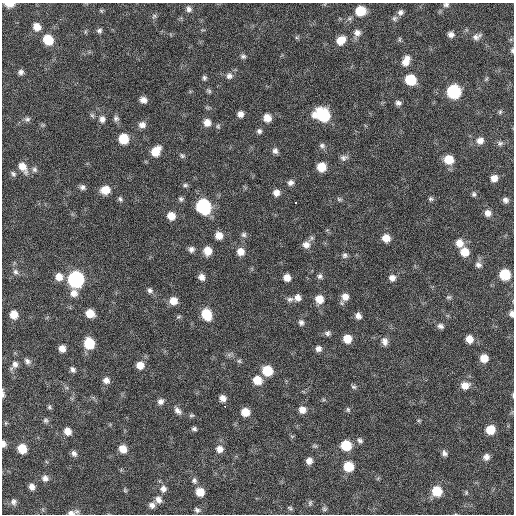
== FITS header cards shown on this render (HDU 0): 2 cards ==
NAXIS1  =                  512 / Axis length
NAXIS2  =                  512 / Axis length

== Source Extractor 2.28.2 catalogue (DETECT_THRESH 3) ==
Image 512 x 512 px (HDU 0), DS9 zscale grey, 1 PNG px = 1 image px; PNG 516 x 516 px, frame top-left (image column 1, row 512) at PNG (2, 3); no overlay
Background 60.7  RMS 8.4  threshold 25.2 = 3 sigma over >= 5 px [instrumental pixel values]
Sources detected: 166; all 166 listed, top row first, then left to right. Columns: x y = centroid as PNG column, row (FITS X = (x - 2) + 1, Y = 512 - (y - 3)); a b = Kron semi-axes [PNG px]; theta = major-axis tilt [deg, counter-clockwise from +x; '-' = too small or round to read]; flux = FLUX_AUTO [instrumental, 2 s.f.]
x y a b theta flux
9 4 8 4 -2 6000
446 5 7 6 - 1300
189 9 8 7 - 2200
101 11 6 5 - 770
360 11 8 8 - 15000
401 12 8 7 - 2100
154 16 6 6 - 1100
394 18 8 6 53 1600
37 27 8 7 - 5200
99 31 6 6 - 1500
357 33 9 8 - 3000
451 34 7 6 - 2400
477 36 12 7 22 2500
399 39 7 4 89 840
48 40 9 8 - 14000
341 40 10 8 41 7400
512 50 7 4 -89 990
243 56 7 6 - 1400
406 61 12 7 65 5800
21 72 7 6 - 1800
229 76 9 9 - 2500
204 78 7 5 -85 1200
486 79 6 4 46 720
410 80 8 7 - 20000
209 91 8 5 -44 1100
454 92 8 8 - 61000
143 100 7 6 - 2900
398 103 7 6 - 1800
500 112 6 5 - 890
240 114 6 6 - 2900
323 115 11 9 -22 41000
116 118 8 7 - 1700
267 118 8 7 - 6000
27 119 9 6 7 1600
102 119 9 8 - 2800
207 122 9 8 - 4300
43 125 7 4 -18 690
142 125 9 8 - 3000
218 126 7 5 -75 1000
259 131 6 6 - 1500
123 139 7 7 - 16000
480 141 8 7 - 3500
500 143 9 6 27 1500
322 146 7 6 - 1500
155 151 10 8 51 10000
275 151 7 7 - 2000
182 156 8 6 -24 1100
344 158 10 7 14 2100
449 160 8 8 - 11000
23 167 14 8 -58 6500
321 167 7 7 - 11000
34 170 8 7 - 1600
13 174 8 5 -41 1400
494 178 7 6 - 4000
291 183 8 7 - 2200
185 185 7 6 - 1200
82 187 7 6 - 1800
105 190 9 8 - 8100
276 193 7 7 - 3500
474 194 6 5 - 1100
120 199 7 6 - 1300
181 199 7 6 - 1300
339 199 8 5 -19 1000
431 199 7 6 - 1200
505 200 6 6 - 1900
295 202 3 3 - 2600
203 206 9 8 - 79000
488 213 7 7 - 3100
171 216 8 7 - 6500
219 235 8 7 - 5400
244 235 7 7 - 1500
386 238 8 7 - 6100
459 243 9 8 - 5200
306 245 10 9 - 3900
191 249 7 6 - 2300
207 251 8 8 - 7200
241 252 8 8 - 5100
465 252 8 8 - 8100
345 255 7 7 - 1500
478 265 8 7 - 2200
15 272 8 7 - 1700
505 274 8 7 - 21000
320 276 7 6 - 1600
59 277 9 8 - 5600
201 277 7 6 - 3200
287 278 6 6 - 4300
392 278 8 8 - 2900
76 279 9 8 - 130000
150 290 7 6 - 1600
74 293 9 9 - 3900
297 297 7 7 - 3100
345 297 9 8 - 4300
449 297 7 5 13 1000
290 299 10 6 6 1900
319 299 9 8 - 6600
173 301 8 8 - 5800
90 313 7 6 - 8600
206 314 10 8 -67 17000
511 314 7 5 -88 2000
14 315 7 6 - 7100
358 316 7 6 - 2800
178 317 7 4 30 830
301 322 8 6 -79 1700
440 326 7 6 - 1800
328 333 7 6 - 1600
347 339 7 7 - 8100
469 339 8 7 - 5100
385 341 10 7 -77 2800
89 343 9 7 -69 19000
62 349 6 6 - 4100
318 349 7 6 - 2600
484 358 7 7 - 7100
27 361 9 7 -37 2000
239 361 6 6 - 1000
15 364 9 8 - 2800
140 365 8 7 - 5300
73 369 7 5 -56 1700
267 371 8 8 - 16000
106 380 8 8 - 2900
257 380 9 8 - 8500
465 385 10 8 15 5100
354 387 7 5 -16 1100
3 394 10 3 -85 1300
513 395 6 3 -82 550
223 398 7 6 - 3200
161 402 7 7 - 2400
225 406 2 2 - 2500
49 407 6 5 - 930
302 410 8 8 - 4000
348 410 7 5 -74 960
178 411 11 7 -47 2600
245 412 7 7 - 8200
191 415 7 5 1 920
46 420 7 6 - 1300
6 423 6 4 90 630
194 429 6 5 - 1300
490 430 7 7 - 10000
67 431 8 7 - 4900
360 440 8 6 -41 1600
3 444 7 5 -87 2400
346 445 8 8 - 18000
315 446 7 5 -11 940
22 449 7 7 - 11000
123 449 8 7 - 6200
220 449 8 8 - 3900
74 453 8 6 -60 2000
444 453 8 6 -50 1700
486 457 7 7 - 2800
309 461 7 6 - 3300
348 466 8 8 - 15000
45 478 8 8 - 2700
194 481 9 7 -66 1800
32 487 6 6 - 2800
163 489 9 8 - 2900
125 490 6 5 - 750
437 491 8 8 - 16000
200 492 8 7 - 7100
466 493 6 5 - 750
158 500 9 7 -63 3200
13 502 9 7 -80 2100
310 503 8 5 81 1200
152 505 8 7 - 2500
290 508 7 5 -19 880
324 509 6 6 - 1100
197 510 8 6 -36 1500
71 513 11 6 1 2600
At the frame edge (FLAGS 8, measured only in part): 8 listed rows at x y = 9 4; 446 5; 512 50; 511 314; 3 394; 513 395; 3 444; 71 513